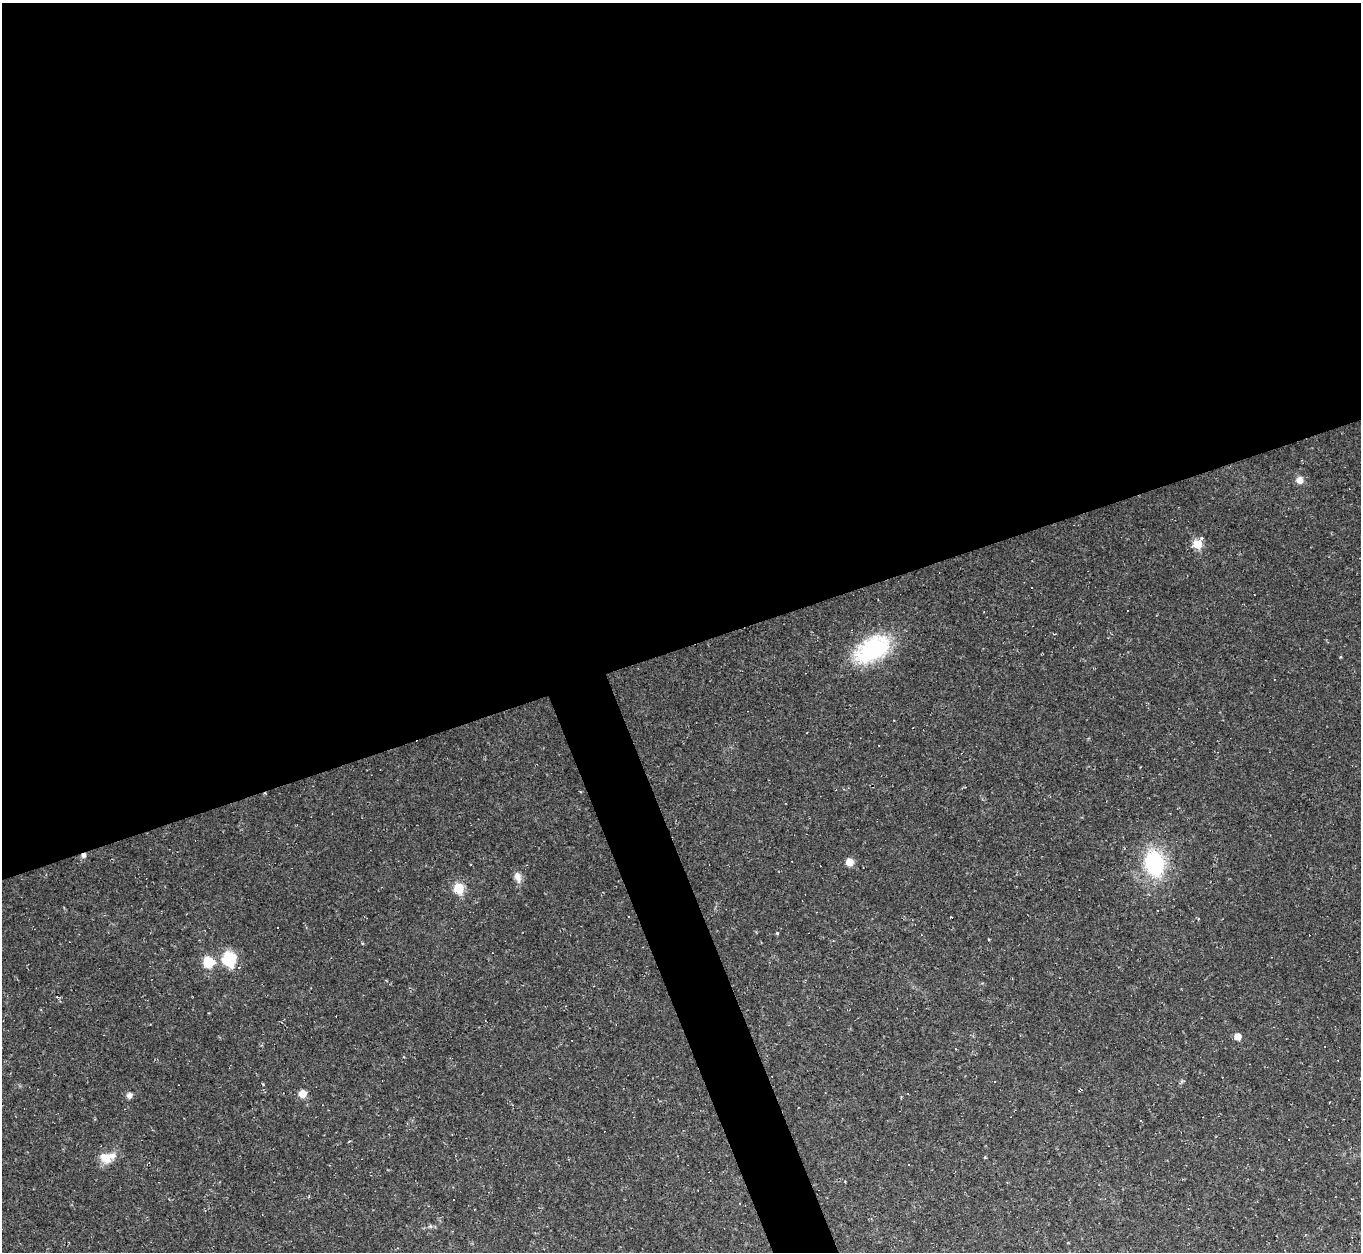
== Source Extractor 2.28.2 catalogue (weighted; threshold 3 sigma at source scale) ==
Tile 2 of 4 x 4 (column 2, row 1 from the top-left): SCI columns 1360-2718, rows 4026-5275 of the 5437 x 5422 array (HDU 1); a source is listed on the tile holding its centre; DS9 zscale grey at full resolution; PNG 1363 x 1254 px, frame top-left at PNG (2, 3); no overlay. Shown black and unused: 54% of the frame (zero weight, under 2 of 3 exposures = <1% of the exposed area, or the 3 px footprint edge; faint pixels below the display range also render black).
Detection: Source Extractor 2.28.2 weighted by HDU 2 'WHT'; one run over the whole footprint, this tile lists its part. Background 0.052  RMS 0.007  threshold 0.0317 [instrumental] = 3 sigma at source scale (4.5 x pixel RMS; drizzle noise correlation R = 1.50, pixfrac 1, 0.05/0.05 arcsec/px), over >= 5 px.
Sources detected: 34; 11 cosmic-ray / hot-pixel residue — not listed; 1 inside a brighter listed object's ellipse — not listed separately; the other 22 listed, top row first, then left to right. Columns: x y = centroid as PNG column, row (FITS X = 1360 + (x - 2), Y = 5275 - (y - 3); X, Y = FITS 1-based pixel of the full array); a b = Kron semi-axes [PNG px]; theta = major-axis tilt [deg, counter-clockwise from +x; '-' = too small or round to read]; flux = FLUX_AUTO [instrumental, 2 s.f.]
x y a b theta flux
1300 480 7 7 - 5.4
1201 539 4 3 - 2.4
1198 544 6 6 - 22
1032 588 2 2 - 0.61
872 649 45 27 34 60
83 855 6 5 - 2.3
849 862 7 7 - 7.1
1154 863 18 14 -80 74
517 877 16 8 -73 4.5
459 888 6 6 - 31
628 917 3 3 - 2.2
277 928 3 2 - 0.8
777 933 4 4 - 0.75
229 959 9 8 - 46
209 962 7 7 - 27
1238 1036 5 5 - 7.5
994 1082 3 3 - 1
302 1094 7 6 - 9
129 1095 7 6 - 2.9
985 1157 4 4 - 0.65
105 1158 19 12 -41 8.1
430 1226 6 5 - 1.3
Overlapping masked pixels (flux is a lower limit): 1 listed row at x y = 83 855